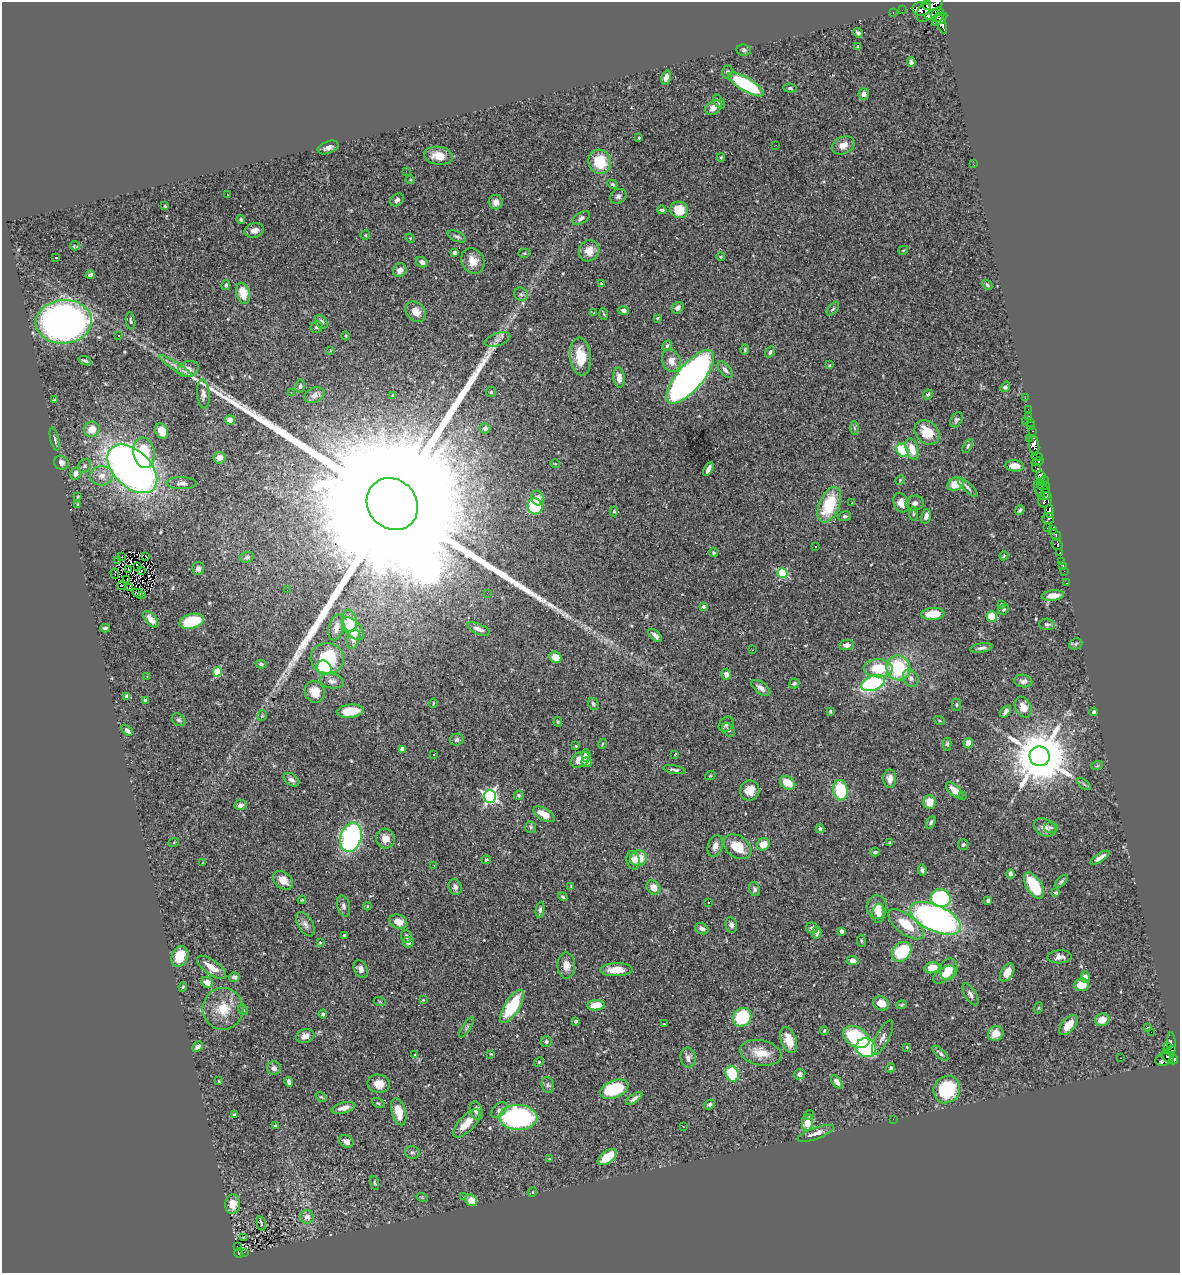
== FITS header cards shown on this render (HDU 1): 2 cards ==
NAXIS1  =                 1178
NAXIS2  =                 1271

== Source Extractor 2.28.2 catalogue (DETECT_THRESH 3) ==
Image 1178 x 1271 px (HDU 1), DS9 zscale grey, 1 PNG px = 1 image px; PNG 1182 x 1275 px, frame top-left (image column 1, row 1271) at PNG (2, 2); each listed source drawn as its Kron ellipse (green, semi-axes under 4 px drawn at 4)
Background 0.807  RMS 0.027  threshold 0.0797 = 3 sigma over >= 5 px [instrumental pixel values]
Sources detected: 425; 2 with non-positive FLUX_AUTO (blend fragments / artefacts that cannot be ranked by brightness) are neither listed nor drawn; the other 423 listed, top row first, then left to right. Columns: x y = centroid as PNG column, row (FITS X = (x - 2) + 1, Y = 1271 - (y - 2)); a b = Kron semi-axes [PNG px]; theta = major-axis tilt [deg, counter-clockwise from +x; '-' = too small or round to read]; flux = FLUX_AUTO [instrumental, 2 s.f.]
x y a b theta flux
927 5 4 2 - 210
930 8 17 9 49 1500
922 9 9 7 1 570
902 10 2 2 - 5.4
893 13 3 2 - 9.9
932 14 7 4 24 860
938 14 7 6 - 1100
940 19 9 3 37 670
941 23 11 4 -70 1000
858 33 5 3 - 3.2
858 46 4 3 - 1.5
744 50 7 5 -8 3.5
911 62 5 4 - 4.8
728 72 6 5 - 4.1
666 77 7 4 73 10
746 84 20 6 -31 160
790 88 7 4 -6 3.5
864 94 6 5 - 9.3
719 102 8 4 -55 5.2
713 108 9 6 35 13
639 138 4 3 - 1.9
776 145 2 2 - 16
843 145 12 8 25 15
328 147 11 6 23 8.3
438 156 14 9 -8 25
721 157 4 4 - 1.8
600 162 12 11 - 63
973 164 3 2 - 1.8
406 171 3 2 - 2.2
410 179 4 3 - 1.4
612 184 5 4 - 3.1
227 195 2 2 - 1.1
618 196 8 7 - 5.7
397 200 7 5 40 4.8
496 202 7 7 - 9.1
165 206 3 3 - 1.9
662 210 4 3 - 2.7
679 210 9 8 - 44
581 218 10 5 34 6.1
241 220 4 3 - 2.4
254 230 10 7 11 11
365 235 5 4 - 2
457 236 10 5 -23 4.6
410 238 5 4 - 1.7
75 246 5 3 - 3.3
903 250 5 3 - 1.6
589 251 11 10 - 21
454 252 4 3 - 4.2
525 253 6 4 11 2.4
721 257 4 3 - 1.6
56 258 3 2 - 1.3
473 261 13 11 -62 22
422 262 6 5 - 7.2
400 270 7 6 - 9.6
90 275 4 3 - 4
601 283 3 3 - 1.8
226 285 5 3 - 2.8
987 285 6 3 -45 3.1
243 293 11 6 -74 36
521 294 7 6 - 4.7
678 308 6 5 - 6.6
833 309 8 4 51 3.3
624 310 5 4 - 5
416 312 11 9 -47 21
594 313 3 3 - 1.3
604 314 6 4 -87 2.1
657 318 4 3 - 1.9
130 321 9 4 -83 3.8
64 322 28 22 5 1000
321 322 7 5 -51 6.4
317 327 6 6 - 3.6
118 335 3 2 - 2.3
346 336 4 3 - 1.6
497 340 13 6 19 8.4
667 346 6 4 62 2.9
745 349 5 4 - 2.5
330 350 3 2 - 1.2
770 352 6 4 56 3.7
581 357 19 10 -83 40
85 361 7 3 -21 3.8
671 361 12 9 -69 18
830 365 3 2 - 2.1
175 366 19 3 -32 9.5
188 369 11 8 17 12
725 370 10 5 -51 6.8
690 377 33 13 50 1200
619 378 10 5 -85 12
300 386 6 5 - 4.4
1005 387 6 3 55 4.4
291 392 3 2 - 1
491 392 5 5 - 2.9
203 394 14 6 -86 8.1
928 394 5 4 - 3.2
314 395 10 7 24 7.9
393 396 3 3 - 2.4
1025 398 2 2 - 7.1
54 400 4 2 - 1.8
1028 409 2 2 - 8.3
1029 416 2 2 - 12
230 420 5 4 - 14
956 420 8 5 56 4.2
1026 421 2 2 - 11
1031 422 3 2 - 30
1031 426 3 2 - 21
485 428 5 5 - 6.7
855 428 6 4 -88 2.7
92 429 8 7 - 20
162 431 8 6 -60 20
1033 431 3 2 - 27
927 432 14 11 -41 41
55 439 12 3 -76 3.9
1029 439 4 2 - 20
1034 445 10 5 -82 940
968 446 7 3 62 3.2
912 449 11 6 -71 22
903 450 7 5 -53 99
144 453 15 10 -80 63
1037 457 6 2 -4 54
219 458 6 6 - 16
1038 462 6 3 18 10
61 463 7 6 - 7.8
555 464 5 3 - 1.4
85 466 7 6 - 4
1015 466 9 5 -5 18
1036 468 4 3 - 5
132 469 29 18 -44 1100
708 469 8 3 61 9.6
76 473 6 5 - 10
102 476 11 9 4 15
1041 476 5 5 - 190
900 480 5 4 - 1.8
1043 481 6 3 29 120
182 483 15 6 -1 7.9
956 484 8 6 28 32
1045 485 3 2 - 14
1041 486 3 2 - 27
967 487 13 4 -44 6
1039 490 10 4 -71 87
1045 493 7 4 -85 230
78 497 3 2 - 1.6
537 498 7 6 - 13
1045 500 8 6 63 690
852 503 2 2 - 1.1
901 503 10 7 -64 14
915 503 9 7 9 7.7
392 504 27 24 -48 320000
78 505 4 2 - 2
829 505 19 10 67 82
535 506 8 7 - 83
1020 510 5 3 - 3
614 511 5 4 - 2.8
1049 511 6 4 -80 1500
913 514 7 3 -83 2.5
845 516 6 5 - 3.5
926 516 7 4 76 9.7
1048 519 6 5 - 180
1047 528 3 2 - 14
1052 529 2 2 - 27
1055 535 7 4 -40 330
1057 544 6 5 - 170
815 546 3 3 - 4.6
713 552 5 4 - 2.8
1060 552 3 2 - 31
146 556 4 2 - 1.5
1004 556 5 3 - 1.9
121 557 2 2 - 2
247 557 7 5 15 3.4
118 561 2 2 - 0.88
1062 562 3 3 - 20
1063 565 3 2 - 9.8
137 567 3 2 - 0.38
198 568 7 6 - 5.8
129 570 3 2 - 1.1
142 571 3 2 - 2.3
1064 571 2 2 - 11
115 573 5 2 - 0.85
783 573 5 5 - 100
127 580 3 2 - 1.8
1067 583 3 2 - 3.7
122 585 2 2 - 1.4
130 588 3 2 - 2.6
287 590 2 2 - 1.1
138 593 5 2 - 1.1
487 593 2 2 - 5.4
143 595 2 2 - 260
1053 596 11 5 6 17
1001 605 3 2 - 1.6
704 607 4 4 - 6.1
1003 609 5 5 - 2.5
933 614 11 6 4 37
992 617 5 5 - 38
151 619 10 5 -48 11
192 621 13 7 14 79
350 621 11 7 -79 17
1047 624 8 5 -4 5
336 627 13 7 76 14
105 628 4 3 - 3.8
353 629 14 8 -46 47
478 629 12 5 -23 11
655 636 8 4 -43 7.2
353 639 10 6 74 10
1076 644 7 5 23 2.9
846 645 7 5 9 8.8
981 648 11 4 10 6.2
752 650 2 2 - 1.4
556 657 6 5 - 20
327 658 17 15 -4 93
261 664 5 3 - 3.1
324 668 8 6 -45 120
878 668 14 9 0 60
898 668 12 12 - 120
217 672 5 4 - 67
726 674 5 5 - 7.9
147 676 3 3 - 1
911 678 9 7 -59 8.5
332 681 12 7 -11 9
1023 681 9 6 -9 6.7
794 683 5 5 - 2.8
873 683 12 7 20 230
761 688 11 5 -38 10
315 692 11 10 - 25
127 696 4 4 - 4.9
145 700 4 4 - 2
433 703 5 3 - 1.3
593 704 6 5 - 4.2
957 705 6 4 -90 2.8
1023 707 11 8 -62 17
350 711 13 6 5 38
830 711 4 3 - 2.2
1006 711 7 4 51 6
1094 712 4 4 - 3.8
262 715 5 5 - 2.7
179 720 7 5 -35 3.8
940 721 6 3 -19 1.7
558 722 5 3 - 2.1
726 724 8 6 46 4.9
127 730 6 3 -43 6.4
729 730 7 5 -52 4.9
457 740 7 6 - 4.9
968 743 5 4 - 16
602 744 5 3 - 1.6
947 744 6 4 -89 3
576 746 3 3 - 1.6
402 749 4 3 - 13
675 754 3 3 - 2.3
434 755 2 2 - 1.4
586 755 6 4 -88 8.2
1040 756 10 10 - 13000
580 760 10 7 33 20
586 762 5 4 - 8.9
1097 766 6 3 18 2.3
674 770 11 4 -9 4.1
710 776 5 3 - 1.7
890 779 9 6 89 12
292 780 8 5 -35 6.6
788 783 8 6 -32 36
1084 784 8 4 -37 2.7
750 790 10 9 - 19
840 790 10 7 -82 73
954 790 10 5 -42 15
519 795 5 4 - 2.9
490 796 6 6 - 410
962 796 2 2 - 1.2
930 802 7 6 - 22
241 805 6 5 - 7.5
544 814 11 6 -31 20
931 822 7 4 62 3.8
531 827 6 5 - 3.2
1045 827 11 8 -24 15
1051 828 7 5 0 3.3
820 829 4 4 - 5.8
351 837 15 10 74 290
386 839 10 9 - 17
174 842 5 3 - 1.6
890 842 3 3 - 2.7
763 844 6 6 - 24
963 845 5 5 - 3.4
715 846 11 7 72 12
737 847 15 10 -35 44
875 852 5 4 - 2.9
639 858 8 8 - 32
1100 858 11 4 34 8.9
486 860 5 3 - 2
633 860 9 6 -76 11
203 863 3 2 - 1.9
434 865 3 2 - 2.8
922 870 5 4 - 4.3
1010 874 4 3 - 6.1
283 880 11 8 -39 19
1061 881 8 4 45 3.6
571 886 4 3 - 1.6
1034 886 14 7 -59 72
455 887 8 6 -76 6.5
654 887 8 6 -45 18
755 889 7 5 -69 4.1
1056 893 4 3 - 2.4
563 897 5 3 - 3.3
941 898 10 9 - 200
302 900 4 3 - 1.6
988 900 4 3 - 4.5
708 902 2 2 - 1.5
344 906 11 6 -75 5.8
368 906 4 3 - 1.5
877 907 12 10 -84 22
540 910 8 4 82 4.2
879 913 9 6 84 13
935 918 27 13 -24 740
398 922 9 7 -24 19
305 924 13 7 -60 8.6
906 924 21 9 -38 50
731 925 8 6 -81 7.2
812 928 6 5 - 5.7
702 929 7 5 -28 7.3
842 931 4 3 - 4.7
817 933 6 4 83 8.3
344 935 3 3 - 1.7
407 936 6 5 - 4.2
861 941 6 3 -82 2
320 942 4 3 - 1.7
408 942 5 5 - 5.3
902 952 11 8 45 100
180 956 10 8 66 39
1060 957 12 6 3 9.6
852 960 6 4 -4 11
566 965 13 9 -89 16
211 967 17 7 -35 23
932 968 7 5 14 24
361 969 9 6 -62 10
949 969 11 8 76 26
616 970 16 6 2 28
1007 972 10 6 59 20
944 975 12 6 34 16
234 977 5 4 - 5.3
1085 977 5 4 - 8
207 982 6 5 - 13
1081 985 7 6 - 20
183 987 5 4 - 2.1
970 994 12 5 -58 6.7
423 1000 4 3 - 1.4
380 1002 6 4 -19 2.2
881 1003 8 6 -24 20
596 1005 8 5 5 32
902 1005 5 4 - 1.9
512 1006 19 7 58 99
1038 1008 6 3 71 1.7
223 1009 21 20 - 44
243 1010 6 4 -52 2.2
323 1014 4 4 - 3.6
742 1017 10 8 49 110
1102 1020 7 6 - 20
576 1021 3 3 - 4.8
664 1024 2 2 - 1.3
1069 1025 12 6 50 24
467 1027 12 3 56 3.6
1147 1027 3 3 - 4.3
824 1031 4 4 - 1.5
1151 1032 2 2 - 700
996 1033 8 7 - 24
305 1036 9 6 14 10
856 1037 14 9 -29 140
883 1037 19 6 62 9.4
789 1040 13 7 -71 23
546 1041 6 5 - 4.3
1171 1044 12 4 -88 220
198 1047 6 4 44 5.8
907 1047 3 3 - 1.4
1167 1047 3 2 - 14
866 1048 10 9 - 170
1172 1050 4 2 - 90
761 1053 21 12 -11 32
940 1053 10 4 -43 4.6
491 1054 3 3 - 1.7
415 1055 4 3 - 1.8
1167 1057 7 3 -44 260
688 1058 10 7 -80 7.8
1120 1058 2 2 - 1.1
1164 1059 9 6 19 290
1173 1060 5 4 - 280
539 1062 5 4 - 2.2
274 1068 7 6 - 7.5
891 1068 5 4 - 2.9
732 1074 8 6 -67 80
800 1074 6 5 - 6.1
219 1081 3 2 - 1.1
289 1082 5 3 - 6.3
837 1082 7 4 -55 8.1
379 1084 11 9 -12 20
548 1085 8 6 -76 4.7
614 1089 15 8 22 100
947 1090 14 13 - 91
321 1097 6 3 -35 2.1
634 1098 9 4 35 7.6
378 1103 7 4 -26 2.8
709 1104 6 4 33 3.3
343 1108 12 5 14 13
499 1110 9 6 41 6
476 1111 9 6 -74 10
399 1112 14 7 -75 32
234 1115 4 4 - 3.7
809 1115 5 4 - 2.2
518 1117 19 12 -1 300
893 1119 2 2 - 10
467 1123 18 8 46 27
807 1123 8 5 85 24
275 1126 3 3 - 3.4
683 1127 3 2 - 1.6
816 1133 19 6 20 12
346 1141 7 6 - 8.8
412 1152 7 6 - 4.2
607 1157 11 6 37 38
549 1159 3 3 - 1.4
375 1183 7 4 -75 2.3
533 1192 5 3 - 1.5
422 1197 6 3 -19 1.6
463 1197 2 2 - 4.5
471 1200 6 5 - 19
233 1204 10 7 84 22
307 1217 7 6 - 11
261 1224 7 3 -78 2.4
243 1237 3 2 - 5.1
237 1246 2 2 - 2.4
244 1252 2 2 - 10
239 1253 5 4 - 83
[2 non-positive-flux detections neither listed nor drawn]